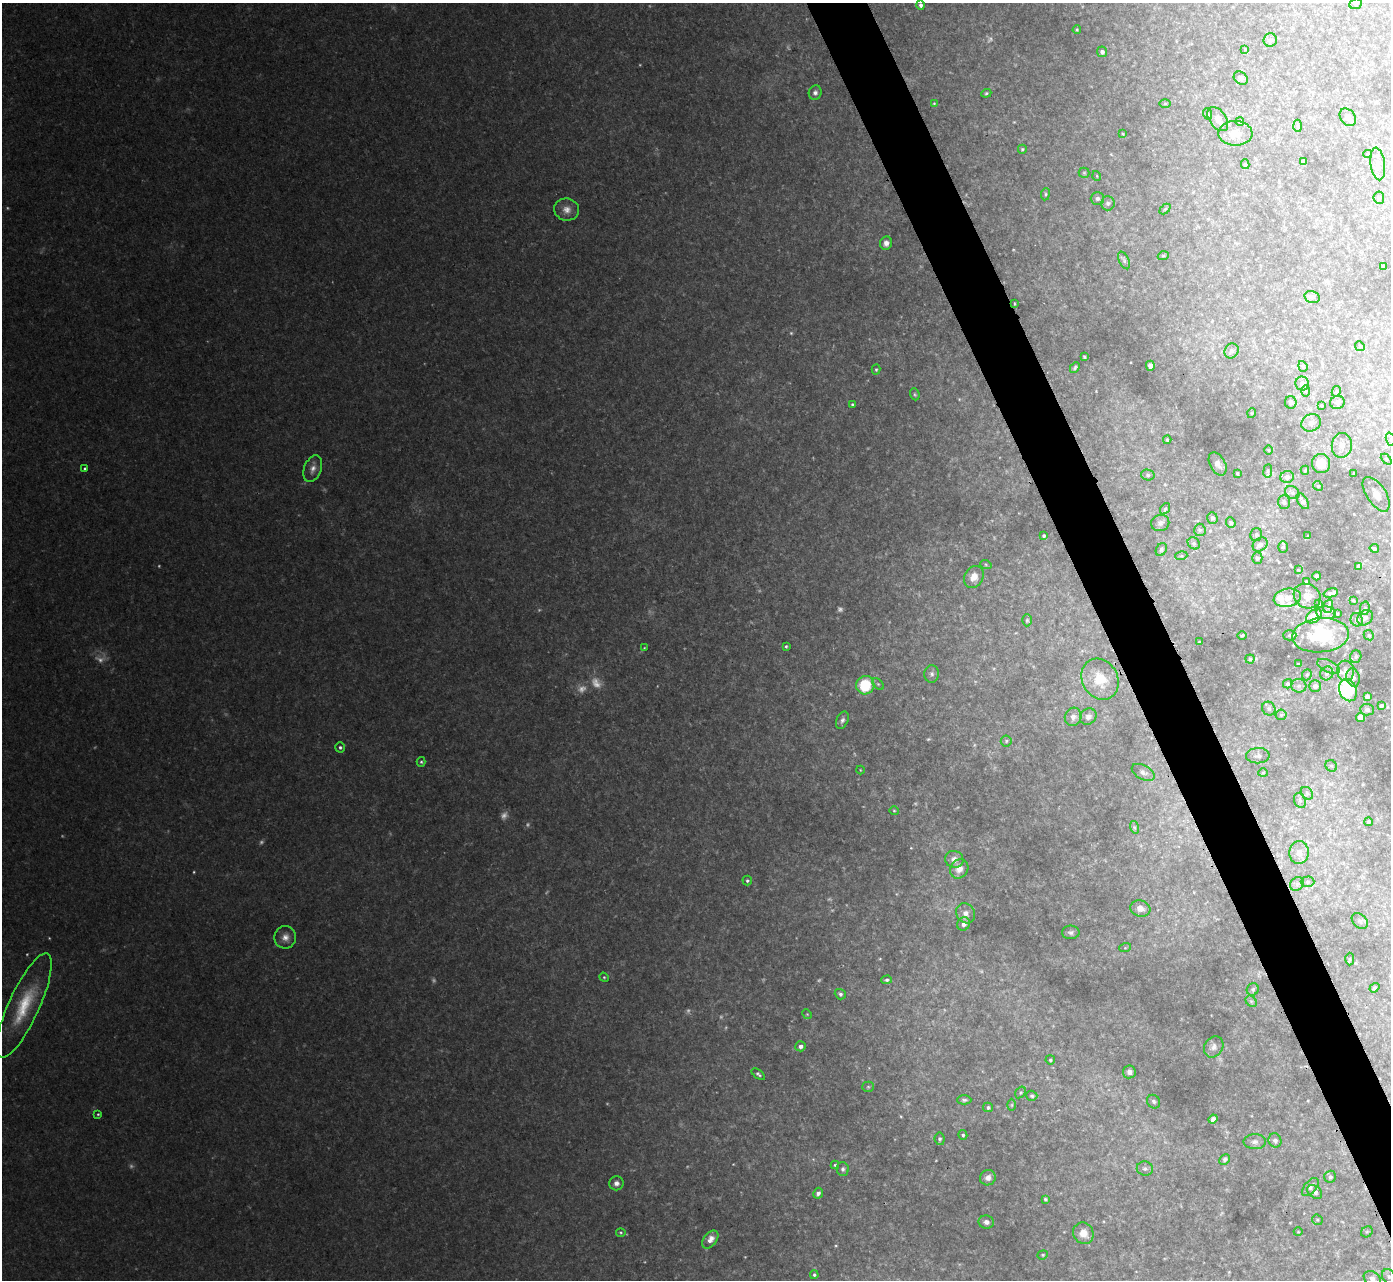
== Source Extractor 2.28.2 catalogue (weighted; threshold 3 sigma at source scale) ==
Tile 6 of 4 x 4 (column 2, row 2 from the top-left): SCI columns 1459-2847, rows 2711-3988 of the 5692 x 5725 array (HDU 1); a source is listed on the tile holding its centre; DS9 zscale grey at full resolution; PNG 1393 x 1282 px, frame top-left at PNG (2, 3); each listed source drawn as its Kron ellipse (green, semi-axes under 4 px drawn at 4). Shown black and unused: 4% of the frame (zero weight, under 2 of 3 exposures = <1% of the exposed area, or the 3 px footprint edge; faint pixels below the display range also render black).
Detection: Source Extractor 2.28.2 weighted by HDU 2 'WHT'; one run over the whole footprint, this tile lists its part. Background 0.0921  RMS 0.012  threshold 0.0536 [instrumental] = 3 sigma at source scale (4.5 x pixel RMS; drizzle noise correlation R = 1.50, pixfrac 1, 0.05/0.05 arcsec/px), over >= 5 px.
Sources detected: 253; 23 too faint to see at this stretch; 3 inside a brighter object's white glare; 1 cosmic-ray / hot-pixel residue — neither listed nor drawn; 11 inside a brighter listed object's ellipse — not listed separately; the other 215 listed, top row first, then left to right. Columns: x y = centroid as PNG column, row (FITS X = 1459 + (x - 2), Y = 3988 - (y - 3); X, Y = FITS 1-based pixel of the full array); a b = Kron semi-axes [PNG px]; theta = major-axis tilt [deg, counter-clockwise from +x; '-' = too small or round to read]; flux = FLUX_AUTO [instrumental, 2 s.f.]
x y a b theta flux
1356 4 6 5 - 1.9
921 5 5 4 - 3.3
1077 30 4 3 - 1.4
1270 40 7 6 - 3.1
1245 49 4 2 - 0.69
1102 52 5 5 - 4.1
1241 78 7 6 - 2.9
815 93 7 6 - 4.2
986 93 5 4 - 1.7
934 103 3 3 - 1.2
1165 103 6 4 1 1.4
1208 114 6 3 -71 1.3
1348 117 9 7 -52 7.1
1218 119 13 8 -55 7.9
1240 122 4 4 - 3.3
1297 126 6 4 -87 1.7
1235 133 17 12 0 14
1123 134 4 3 - 0.94
1022 149 4 4 - 1.5
1368 154 4 4 - 1.3
1304 162 4 3 - 2.4
1245 164 5 4 - 2
1378 164 16 7 -82 7.9
1084 173 5 5 - 1.5
1097 176 5 3 - 0.97
1045 194 6 3 83 1.5
1097 198 6 6 - 3.4
1379 198 6 5 - 1.9
1108 203 7 7 - 4
1165 209 6 4 44 1.4
567 210 12 11 - 9.6
886 243 7 6 - 5.7
1163 256 5 3 - 1.2
1124 260 9 5 -66 3
1383 266 3 3 - 2.3
1312 297 8 5 -15 3.1
1014 303 3 2 - 0.94
1360 346 5 4 - 1.6
1231 351 8 6 55 3.1
1084 357 3 3 - 1.8
1150 366 5 4 - 9.1
1303 366 5 4 - 1.5
1075 367 6 4 44 2.2
876 369 5 4 - 1.6
1302 384 7 7 - 7.4
1305 391 6 4 90 1.6
1336 391 5 4 - 1.6
915 394 6 4 -69 1.8
1291 402 6 6 - 3.8
1337 402 7 6 - 4.3
852 404 3 3 - 1.8
1321 405 3 3 - 1.9
1252 413 5 3 - 0.94
1311 423 10 8 21 6.4
1390 439 7 4 -71 2.8
1167 440 4 3 - 1.5
1342 445 12 10 82 9.3
1269 450 5 3 - 0.93
1386 459 6 4 -45 1.6
1321 463 10 9 - 19
1218 464 12 7 -61 6.8
85 469 3 3 - 1.7
313 469 14 8 69 8.2
1305 470 4 4 - 1.6
1268 471 7 3 82 1.3
1237 473 3 3 - 1.4
1354 473 3 2 - 1.2
1148 475 7 5 -14 2.7
1287 477 6 6 - 6.7
1318 486 5 4 - 1.7
1292 492 7 6 - 3.2
1376 494 20 9 -56 11
1303 501 9 5 -59 5.3
1284 502 7 6 - 2.7
1165 509 6 4 53 1.8
1212 518 6 5 - 3.5
1160 523 9 8 - 4
1231 523 5 4 - 2.2
1200 530 6 6 - 2.3
1256 535 6 6 - 2.2
1044 536 3 3 - 2.1
1308 536 4 3 - 1.3
1194 543 6 5 - 2.2
1260 545 8 6 39 6.2
1283 547 5 4 - 1.9
1374 548 4 4 - 2.7
1161 550 7 5 61 2.3
1181 556 6 4 16 1.5
1257 558 5 5 - 3.2
986 565 6 4 -20 1.4
1359 566 4 4 - 3.4
1298 570 3 3 - 0.96
1317 576 4 3 - 3.5
974 577 11 9 60 11
1306 581 3 3 - 1.2
1331 593 7 3 15 3.6
1307 596 14 12 -28 13
1287 598 14 9 12 14
1353 600 4 2 - 1.4
1319 604 3 3 - 1.8
1328 606 7 5 71 3
1365 608 7 5 79 2.2
1326 613 10 6 -4 5.2
1337 614 4 3 - 1.2
1314 616 9 6 37 30
1365 618 8 6 44 4.9
1027 620 6 5 - 1.8
1357 620 6 6 - 4.3
1242 635 5 3 - 1.3
1290 635 6 5 - 2.3
1321 635 29 17 5 66
1369 635 5 4 - 1.8
1199 642 3 2 - 1.4
786 646 3 3 - 1.5
644 648 4 3 - 1.1
1356 657 6 5 - 2.6
1250 659 4 4 - 1.4
1298 664 3 3 - 0.93
1329 666 12 6 -25 4.3
1346 671 10 8 -83 6
1327 673 7 6 - 3.7
932 674 8 7 - 3.8
1307 675 6 4 68 2.1
1353 677 9 6 -77 5.5
1100 679 21 17 -62 34
878 684 7 4 -44 2
1288 684 5 4 - 2.3
865 685 9 9 - 54
1299 686 7 7 - 3.9
1315 686 6 5 - 4.8
1348 690 11 8 -69 73
1367 697 4 4 - 4.1
1381 706 4 3 - 3
1269 709 7 6 - 3.4
1367 710 7 5 -4 3.1
1281 715 5 5 - 1.8
1073 717 9 8 - 6
1088 717 9 7 40 5.6
1361 717 4 4 - 15
842 720 9 5 66 4
1006 741 5 5 - 2.3
340 747 5 5 - 2.7
1258 756 12 7 0 4.9
421 762 5 4 - 1.9
1331 766 6 5 - 2.4
860 770 4 3 - 0.82
1143 772 12 7 -28 5.3
1263 773 5 4 - 1.4
1307 793 7 5 -47 2.9
1300 800 8 5 -69 3.4
894 811 4 4 - 1.3
1368 822 4 4 - 2.2
1134 827 6 4 -71 1.9
1299 853 11 10 - 10
954 859 9 8 - 7.1
959 869 10 8 55 9.9
747 881 5 4 - 2.1
1307 882 7 5 1 2.5
1297 884 7 6 - 3.6
1140 908 10 8 -18 10
966 913 10 9 - 7.7
1360 921 9 6 -44 3.3
964 924 7 6 - 7
1071 932 9 6 1 3.6
285 937 11 11 - 9.1
1125 948 6 4 18 1.6
1350 959 6 4 89 1.5
604 977 5 4 - 1.4
887 980 5 4 - 2.4
1374 988 5 4 - 1.8
1253 989 6 5 - 2.8
840 994 6 5 - 3.1
1251 1001 6 5 - 2.2
24 1006 57 15 65 62
807 1014 5 4 - 1.4
800 1046 5 5 - 5
1214 1047 11 9 55 6.9
1050 1060 4 4 - 2
1129 1072 6 6 - 4.8
758 1074 8 4 -37 2.5
868 1087 5 5 - 1.7
1020 1092 6 4 56 1.8
1032 1096 5 5 - 2.6
964 1100 7 4 1 2.5
1154 1102 7 6 - 3
1012 1105 6 4 89 1.6
988 1107 5 4 - 2.5
98 1114 4 4 - 1.2
1213 1119 5 4 - 4
963 1135 5 4 - 2.2
940 1139 6 5 - 2.3
1275 1140 7 6 - 3.9
1255 1142 11 7 -1 5.2
1225 1159 6 5 - 2.4
835 1165 4 4 - 1.5
843 1169 7 6 - 3
1145 1169 8 7 - 3.6
1330 1177 6 6 - 2.7
988 1178 8 7 - 6.6
616 1183 7 7 - 5.3
1310 1187 11 6 51 4.7
1315 1192 8 5 -40 3.8
818 1193 5 4 - 4.3
1045 1199 4 3 - 1.7
1317 1220 5 5 - 1.9
986 1222 7 6 - 5.1
1298 1232 4 3 - 0.86
1367 1232 6 5 - 1.9
621 1233 5 4 - 1.5
1083 1233 11 10 - 13
710 1239 10 6 51 9.9
1043 1255 5 4 - 1.4
814 1275 4 4 - 1.9
1389 1277 8 6 -60 3.5
1372 1279 9 7 -35 5.7
Isophote crosses this tile's border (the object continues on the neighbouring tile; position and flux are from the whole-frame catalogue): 3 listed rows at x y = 1390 439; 24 1006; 1372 1279
Unlisted compact peaks at least as high as the median listed source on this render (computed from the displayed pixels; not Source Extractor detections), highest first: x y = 836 1246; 62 836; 640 65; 911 848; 959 399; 733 1164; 607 1104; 880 959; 832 910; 1131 362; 1014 122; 1222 1213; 745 1257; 1013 249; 1229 1272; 901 1116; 726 1027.